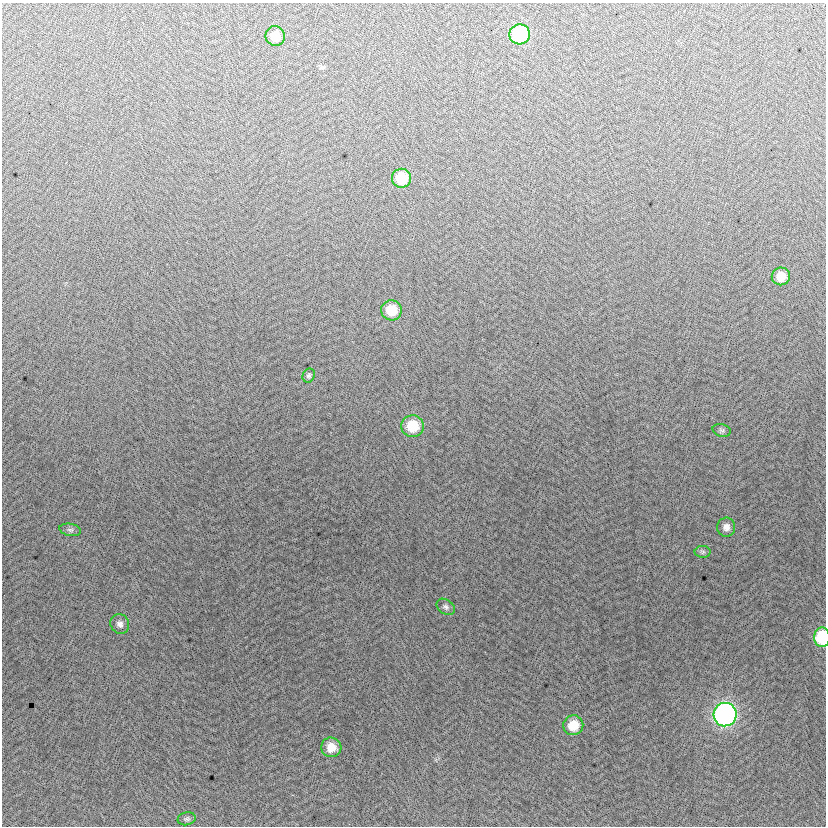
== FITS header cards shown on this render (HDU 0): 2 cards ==
NAXIS1  =                  824
NAXIS2  =                  824

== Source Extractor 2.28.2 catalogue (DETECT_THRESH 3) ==
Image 824 x 824 px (HDU 0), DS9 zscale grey, 1 PNG px = 1 image px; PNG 828 x 828 px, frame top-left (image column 1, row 824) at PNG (2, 3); each listed source drawn as its Kron ellipse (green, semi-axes under 4 px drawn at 4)
Background -10.1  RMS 13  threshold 38.1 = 3 sigma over >= 5 px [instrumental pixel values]
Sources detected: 18; all 18 listed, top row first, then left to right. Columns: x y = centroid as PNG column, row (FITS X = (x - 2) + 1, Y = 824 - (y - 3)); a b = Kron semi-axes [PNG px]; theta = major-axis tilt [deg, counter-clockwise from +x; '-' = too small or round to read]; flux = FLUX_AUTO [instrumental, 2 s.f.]
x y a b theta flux
520 34 10 10 - 62000
275 36 10 9 - 13000
401 178 9 9 - 26000
781 276 9 9 - 13000
391 310 10 10 - 21000
309 375 7 6 - 2000
412 426 11 11 - 27000
722 430 9 6 -15 2100
726 527 9 9 - 5400
70 530 11 6 -11 2400
703 552 8 6 0 1900
446 607 10 7 -36 2900
120 624 10 9 - 4200
822 637 10 8 89 45000
725 715 12 11 - 280000
573 725 10 10 - 19000
331 747 10 10 - 13000
187 819 9 6 11 2300
At the frame edge (FLAGS 8, measured only in part): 1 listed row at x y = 822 637